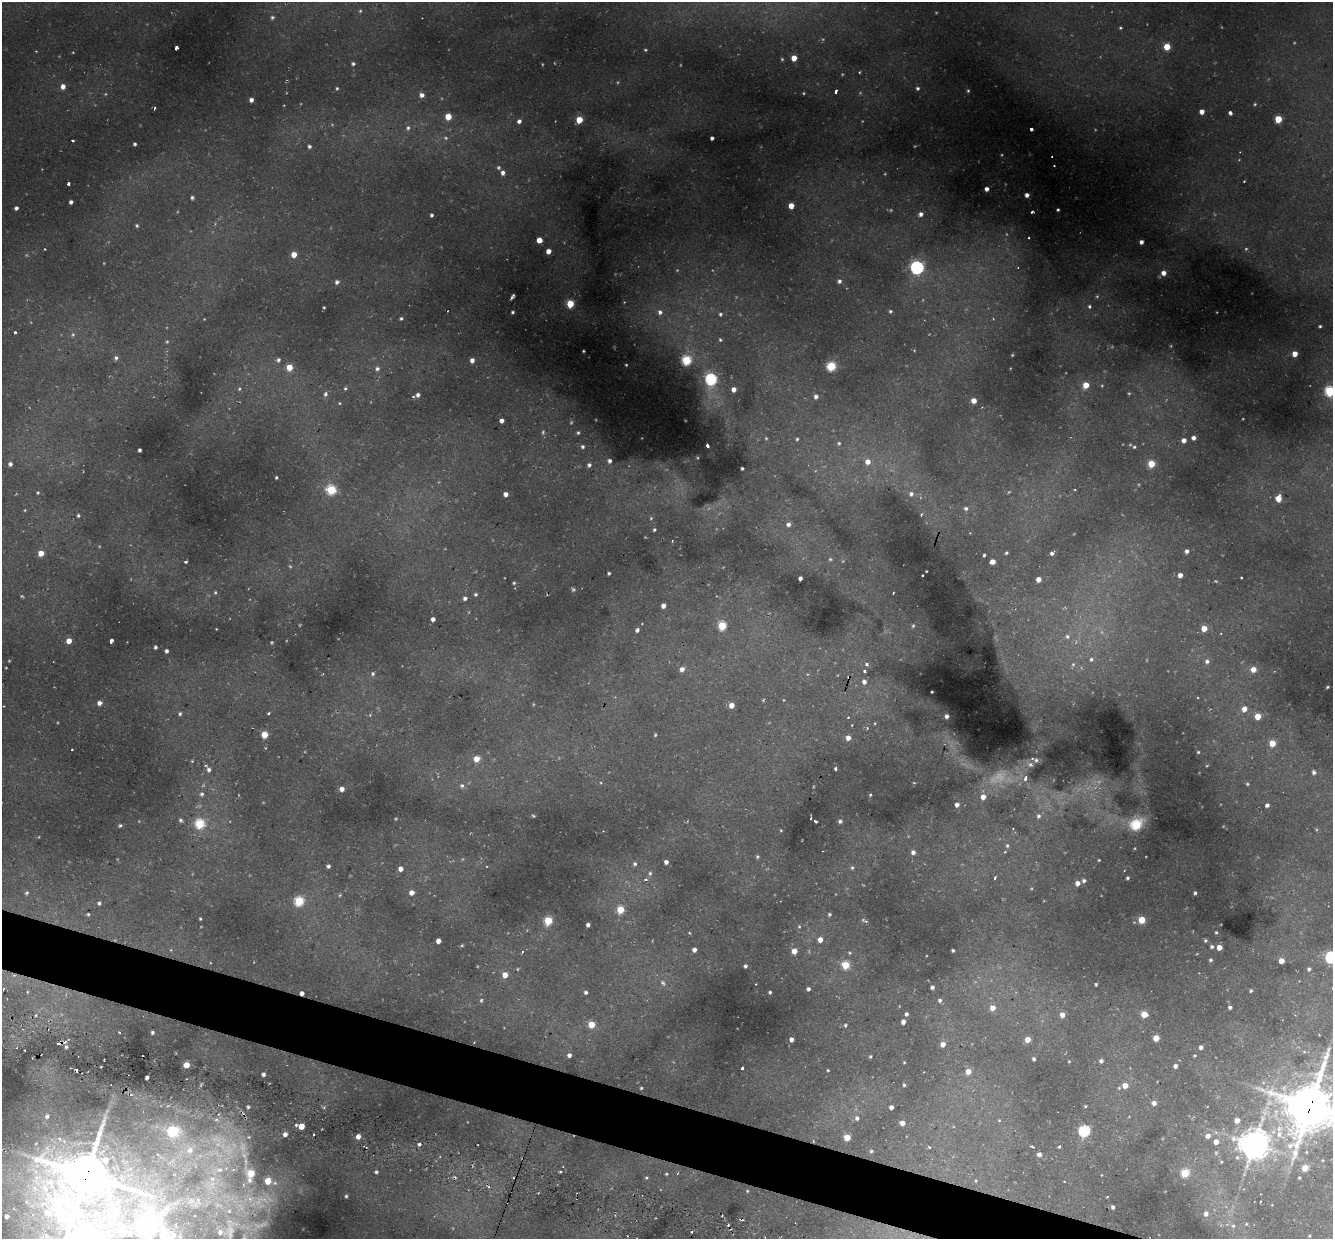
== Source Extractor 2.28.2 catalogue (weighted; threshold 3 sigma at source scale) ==
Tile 6 of 4 x 4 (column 2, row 2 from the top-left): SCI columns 1353-2683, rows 2846-4082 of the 5450 x 5447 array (HDU 1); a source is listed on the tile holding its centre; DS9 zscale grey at full resolution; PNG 1335 x 1241 px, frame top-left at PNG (2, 2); no overlay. Shown black and unused: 4% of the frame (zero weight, under 2 of 3 exposures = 6% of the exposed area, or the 3 px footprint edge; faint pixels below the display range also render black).
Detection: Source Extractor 2.28.2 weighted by HDU 2 'WHT'; one run over the whole footprint, this tile lists its part. Background 0.0372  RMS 0.0052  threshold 0.0235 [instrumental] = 3 sigma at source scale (4.5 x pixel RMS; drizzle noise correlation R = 1.50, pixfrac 1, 0.05/0.05 arcsec/px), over >= 5 px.
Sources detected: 480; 68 too faint to see at this stretch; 1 inside a brighter object's white glare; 16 cosmic-ray / hot-pixel residue — not listed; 19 inside a brighter listed object's ellipse — not listed separately; the other 376 listed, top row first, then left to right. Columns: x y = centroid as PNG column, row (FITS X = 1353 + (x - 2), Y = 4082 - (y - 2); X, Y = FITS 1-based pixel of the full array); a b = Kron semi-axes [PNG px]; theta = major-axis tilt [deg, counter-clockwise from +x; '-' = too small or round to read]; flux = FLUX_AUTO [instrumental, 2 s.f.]
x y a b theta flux
360 11 4 4 - 0.65
1120 28 4 4 - 0.76
1167 47 5 5 - 13
176 48 4 3 - 12
36 51 3 3 - 0.34
73 52 4 2 - 0.4
794 58 4 4 - 8.4
782 59 4 4 - 0.73
353 64 5 4 - 1.2
542 64 3 3 - 0.42
859 72 3 3 - 0.65
63 86 5 5 - 4.1
337 88 4 4 - 0.82
918 88 4 4 - 1
836 91 5 3 - 2
968 91 4 3 - 0.69
803 93 4 3 - 0.56
422 95 5 4 - 2.8
251 100 4 4 - 2.5
1255 104 5 4 - 0.7
154 108 3 3 - 1.1
1202 112 4 4 - 4.2
1230 113 4 4 - 1.8
448 117 5 4 - 12
1278 119 5 5 - 18
579 120 5 5 - 13
519 121 6 5 - 2.2
408 128 8 7 - 1.8
1031 129 3 3 - 1.8
446 138 7 5 -30 1.2
712 138 4 4 - 1.6
73 140 3 3 - 1.6
135 144 3 3 - 1.3
309 146 5 4 - 1.5
499 167 6 6 - 1.3
503 173 6 5 - 2.5
1244 181 3 3 - 0.66
68 184 3 3 - 3.1
987 189 4 4 - 2.6
1027 195 4 4 - 3.1
192 198 4 4 - 1.1
71 202 4 4 - 2
791 206 4 4 - 7.1
16 208 4 4 - 2
1058 210 3 3 - 0.84
1032 212 3 3 - 1.4
921 214 5 4 - 2.5
432 215 4 3 - 1.3
137 226 5 4 - 0.87
1029 238 3 3 - 0.84
539 240 4 4 - 7.9
1141 242 4 4 - 2.5
45 249 3 2 - 0.68
1246 249 4 4 - 0.77
548 251 4 4 - 5.1
294 254 5 4 - 7.8
917 267 6 6 - 130
1018 267 4 3 - 0.65
1163 273 5 5 - 4.1
839 281 5 5 - 1.9
337 282 5 4 - 1.8
513 296 5 3 - 1.3
624 302 5 5 - 0.53
570 304 5 5 - 19
1089 306 6 5 - 1.2
324 307 3 3 - 0.63
890 311 4 4 - 1.1
513 312 3 3 - 1
660 312 9 8 - 4
720 314 7 6 - 1.6
401 318 4 4 - 1
1320 326 3 3 - 0.72
15 332 3 3 - 2.8
73 335 7 6 - 1.6
720 340 6 5 - 1.1
1171 346 4 4 - 0.53
914 350 5 4 - 0.55
583 351 3 3 - 0.64
1295 354 4 4 - 6.4
1012 355 3 3 - 0.47
116 358 6 5 - 1.6
278 360 6 5 - 1.6
472 360 4 4 - 3.1
686 360 5 5 - 40
626 365 3 3 - 0.5
831 366 6 5 - 35
289 367 6 5 - 8.9
1010 368 2 2 - 0.31
377 369 7 6 - 2.2
711 379 7 6 - 71
1086 385 5 5 - 9.6
239 389 6 5 - 0.99
345 389 5 5 - 1
734 389 5 4 - 4.1
1330 391 5 5 - 54
325 394 7 5 74 1.8
418 395 4 4 - 2.1
413 396 4 3 - 0.58
816 396 4 4 - 2.4
974 401 4 4 - 5.5
339 403 5 4 - 0.69
501 421 4 4 - 3.2
543 432 7 4 76 0.9
578 433 3 3 - 0.81
766 438 5 5 - 0.88
1194 438 4 4 - 2.8
797 439 4 3 - 0.82
1184 440 5 5 - 2.8
839 443 5 5 - 0.93
707 445 4 3 - 2.1
583 447 4 3 - 1.2
1134 447 5 4 - 0.97
139 450 4 3 - 1.4
609 461 4 4 - 1.8
868 462 7 6 - 4.7
10 464 5 4 - 2.3
1151 464 5 5 - 15
589 465 4 4 - 1.6
742 468 3 3 - 0.79
276 477 3 3 - 0.76
331 490 6 5 - 45
38 492 5 4 - 0.9
505 494 4 4 - 3.5
911 494 7 7 - 2.4
1278 498 5 4 - 8.6
966 508 7 6 - 1.8
25 510 5 4 - 0.6
78 515 4 3 - 1.1
921 515 4 4 - 0.63
651 518 6 5 - 0.85
788 524 6 5 - 2.4
654 530 4 3 - 0.9
672 541 3 3 - 0.38
1187 551 4 4 - 2.3
41 553 5 5 - 7
1006 553 5 4 - 1.1
1052 553 5 4 - 1.7
984 555 4 3 - 1
186 562 4 3 - 1
992 562 5 4 - 5.3
926 571 2 2 - 0.37
609 573 4 3 - 1.1
1180 575 4 4 - 3.8
923 576 3 3 - 0.58
800 578 4 4 - 2.3
1241 578 3 3 - 2.2
1038 579 4 4 - 5
514 583 3 3 - 0.78
215 592 6 5 - 0.9
893 593 3 2 - 0.78
475 594 4 4 - 1.1
465 598 4 4 - 1.9
663 606 4 4 - 3.5
433 619 4 4 - 2.7
642 624 3 3 - 0.95
722 626 5 5 - 30
913 626 5 4 - 0.88
1204 628 5 4 - 8.1
637 630 4 4 - 1.5
1221 633 4 3 - 0.48
1067 636 8 7 - 2.5
69 641 4 4 - 6.4
111 641 4 3 - 6.4
271 642 3 3 - 0.64
155 647 4 3 - 1.5
166 651 4 4 - 1.5
1091 659 7 6 - 1.8
1207 661 6 6 - 2.1
866 664 5 4 - 1.7
1073 665 5 4 - 1.6
682 669 6 5 - 3.3
1253 669 5 5 - 6.6
864 671 4 3 - 1.6
373 674 7 6 - 1.3
864 682 6 5 - 2.6
1328 687 3 3 - 0.76
932 692 3 2 - 0.48
784 700 3 3 - 0.36
99 703 5 5 - 3.2
731 705 4 4 - 5.9
4 706 3 2 - 0.29
1244 709 6 6 - 5.1
268 713 4 3 - 0.79
180 714 4 4 - 1
370 715 5 5 - 0.82
946 716 4 4 - 1.7
1258 716 5 5 - 11
848 717 4 3 - 0.48
875 723 5 4 - 0.61
867 728 4 4 - 0.9
264 735 5 5 - 14
848 738 5 5 - 4.3
1272 743 5 5 - 12
72 749 3 2 - 0.57
1198 752 4 3 - 0.81
476 759 5 5 - 7.9
1036 760 5 5 - 1.4
192 761 4 4 - 0.55
1030 764 9 6 -22 1.9
835 769 3 3 - 1.1
209 770 7 6 - 1.7
1314 772 6 6 - 2.1
1025 778 6 4 71 3
601 783 5 4 - 0.56
1247 784 5 5 - 0.88
462 786 7 7 - 2
342 789 4 4 - 3.8
202 794 7 6 - 1.6
870 795 4 3 - 0.68
983 797 5 5 - 5
957 805 4 4 - 2.9
1267 805 5 4 - 2.2
533 816 4 3 - 0.66
1038 816 8 8 - 2.7
811 818 3 2 - 0.76
181 820 6 5 - 1.3
816 821 3 3 - 1.7
840 821 4 4 - 1.7
200 824 6 6 - 35
120 825 4 3 - 0.97
1136 825 7 6 - 45
1013 828 3 2 - 0.51
781 830 4 3 - 0.51
39 837 4 3 - 0.43
1007 846 7 5 -89 1.3
913 852 5 5 - 2.6
757 856 5 4 - 0.99
1099 860 3 3 - 0.53
666 862 4 4 - 2.7
635 864 6 5 - 1.5
328 866 4 4 - 1.5
852 868 6 6 - 1.3
401 869 4 4 - 3.5
650 873 7 6 - 1.5
995 878 4 3 - 1.2
1127 878 3 3 - 1
1084 881 4 4 - 1.5
1077 883 5 5 - 3.4
412 892 5 5 - 4.3
27 893 5 4 - 0.97
1195 893 4 3 - 1.1
340 895 5 4 - 0.69
299 901 6 5 - 41
99 903 5 4 - 1.4
620 910 5 5 - 18
88 914 5 4 - 1
829 914 5 5 - 0.88
200 919 3 3 - 0.71
1142 920 5 5 - 19
548 921 5 5 - 29
866 921 6 4 -2 1
588 925 4 4 - 2
799 926 6 5 - 0.83
1216 932 4 4 - 0.75
689 933 4 3 - 0.73
820 940 5 5 - 4.6
1205 940 5 4 - 1
438 941 4 4 - 4.2
1212 947 5 5 - 1.4
1219 947 4 4 - 6.6
171 950 5 5 - 0.7
694 950 4 4 - 2.9
953 950 4 3 - 1
794 951 4 4 - 6.9
850 953 6 4 -1 0.81
1331 957 6 6 - 80
1210 960 6 5 - 1.1
1281 961 4 4 - 7.3
845 965 5 5 - 22
745 966 4 4 - 1.2
517 969 5 4 - 0.59
1309 969 6 6 - 1.7
14 975 9 5 -25 1.7
505 975 5 5 - 7.6
663 983 11 7 -46 2.7
756 984 2 2 - 0.43
1096 984 4 3 - 0.76
932 987 4 4 - 1.7
3 989 4 2 - 0.54
808 989 4 4 - 1.8
1251 991 4 4 - 0.96
27 992 5 5 - 1
586 992 4 4 - 1.4
770 992 3 3 - 1
302 993 4 4 - 2.8
481 1000 6 6 - 1.2
940 1000 5 5 - 1.6
1230 1007 4 3 - 1.4
993 1008 5 5 - 5.6
906 1014 4 4 - 1.7
1144 1014 5 5 - 12
35 1015 4 4 - 0.91
1062 1015 5 5 - 4.4
903 1021 4 4 - 3
591 1025 5 5 - 15
845 1025 6 5 - 1
152 1032 4 3 - 1.1
1156 1038 5 4 - 9.3
792 1039 4 4 - 3.2
1028 1039 5 4 - 6.7
474 1042 3 2 - 0.3
943 1044 4 4 - 4.9
66 1047 6 6 - 1.5
1201 1047 5 4 - 1.6
24 1050 3 2 - 0.59
1304 1052 7 7 - 1.5
569 1055 4 4 - 2.3
1195 1055 4 4 - 0.66
870 1056 4 3 - 0.76
1034 1059 4 3 - 1.1
1069 1061 3 2 - 0.49
1101 1061 5 4 - 1.6
904 1062 3 3 - 0.53
186 1065 5 4 - 7.6
1175 1066 4 4 - 1.9
742 1068 3 3 - 5.1
76 1070 3 2 - 0.8
828 1070 3 3 - 0.61
968 1071 5 5 - 6.1
263 1074 4 4 - 1.5
147 1078 4 3 - 2.2
1157 1082 4 2 - 0.36
904 1085 3 3 - 0.96
1125 1086 5 5 - 5.9
641 1088 3 3 - 0.7
1119 1088 5 5 - 0.72
1154 1103 5 5 - 3.1
1310 1105 20 17 -64 2300
1085 1106 4 3 - 0.64
248 1107 5 5 - 1.3
891 1107 4 4 - 2.9
857 1118 6 5 - 2
216 1120 7 5 65 2.1
999 1120 5 4 - 0.67
1237 1120 5 4 - 5.2
903 1123 5 4 - 4.4
296 1125 4 3 - 0.99
301 1126 5 5 - 9.4
1084 1131 6 5 - 71
285 1134 5 5 - 3.2
358 1136 4 4 - 4.8
1208 1136 5 5 - 4.3
249 1137 8 6 2 2
847 1137 5 4 - 14
813 1141 5 3 - 0.44
1216 1142 5 5 - 4.5
419 1144 5 4 - 1.3
1254 1144 27 16 48 1100
929 1147 4 3 - 0.71
1032 1147 4 3 - 1.3
1059 1147 4 3 - 1
871 1151 5 4 - 0.8
1306 1152 5 4 - 0.68
1039 1154 6 5 - 2.5
1323 1160 5 4 - 0.58
1305 1168 5 5 - 10
376 1172 4 4 - 1.2
560 1172 3 2 - 0.88
1185 1173 5 5 - 27
666 1174 4 3 - 0.66
86 1175 29 22 19 2200
1102 1175 4 2 - 0.35
646 1178 4 4 - 0.78
1299 1178 3 3 - 0.69
975 1181 5 5 - 0.79
1064 1182 3 2 - 0.35
747 1191 4 4 - 0.58
346 1196 4 3 - 0.9
1260 1202 2 2 - 0.47
1113 1207 4 3 - 1.6
1206 1214 6 6 - 2.9
1246 1224 4 4 - 0.74
1233 1226 6 6 - 1.3
692 1232 3 2 - 1
154 1233 214 109 -16 250
1309 1236 3 3 - 0.56
Overlapping masked pixels (flux is a lower limit): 6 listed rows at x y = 14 975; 302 993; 1310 1105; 813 1141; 86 1175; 154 1233
Isophote crosses this tile's border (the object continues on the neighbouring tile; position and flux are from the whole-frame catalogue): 5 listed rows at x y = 1330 391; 1331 957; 3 989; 1310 1105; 154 1233